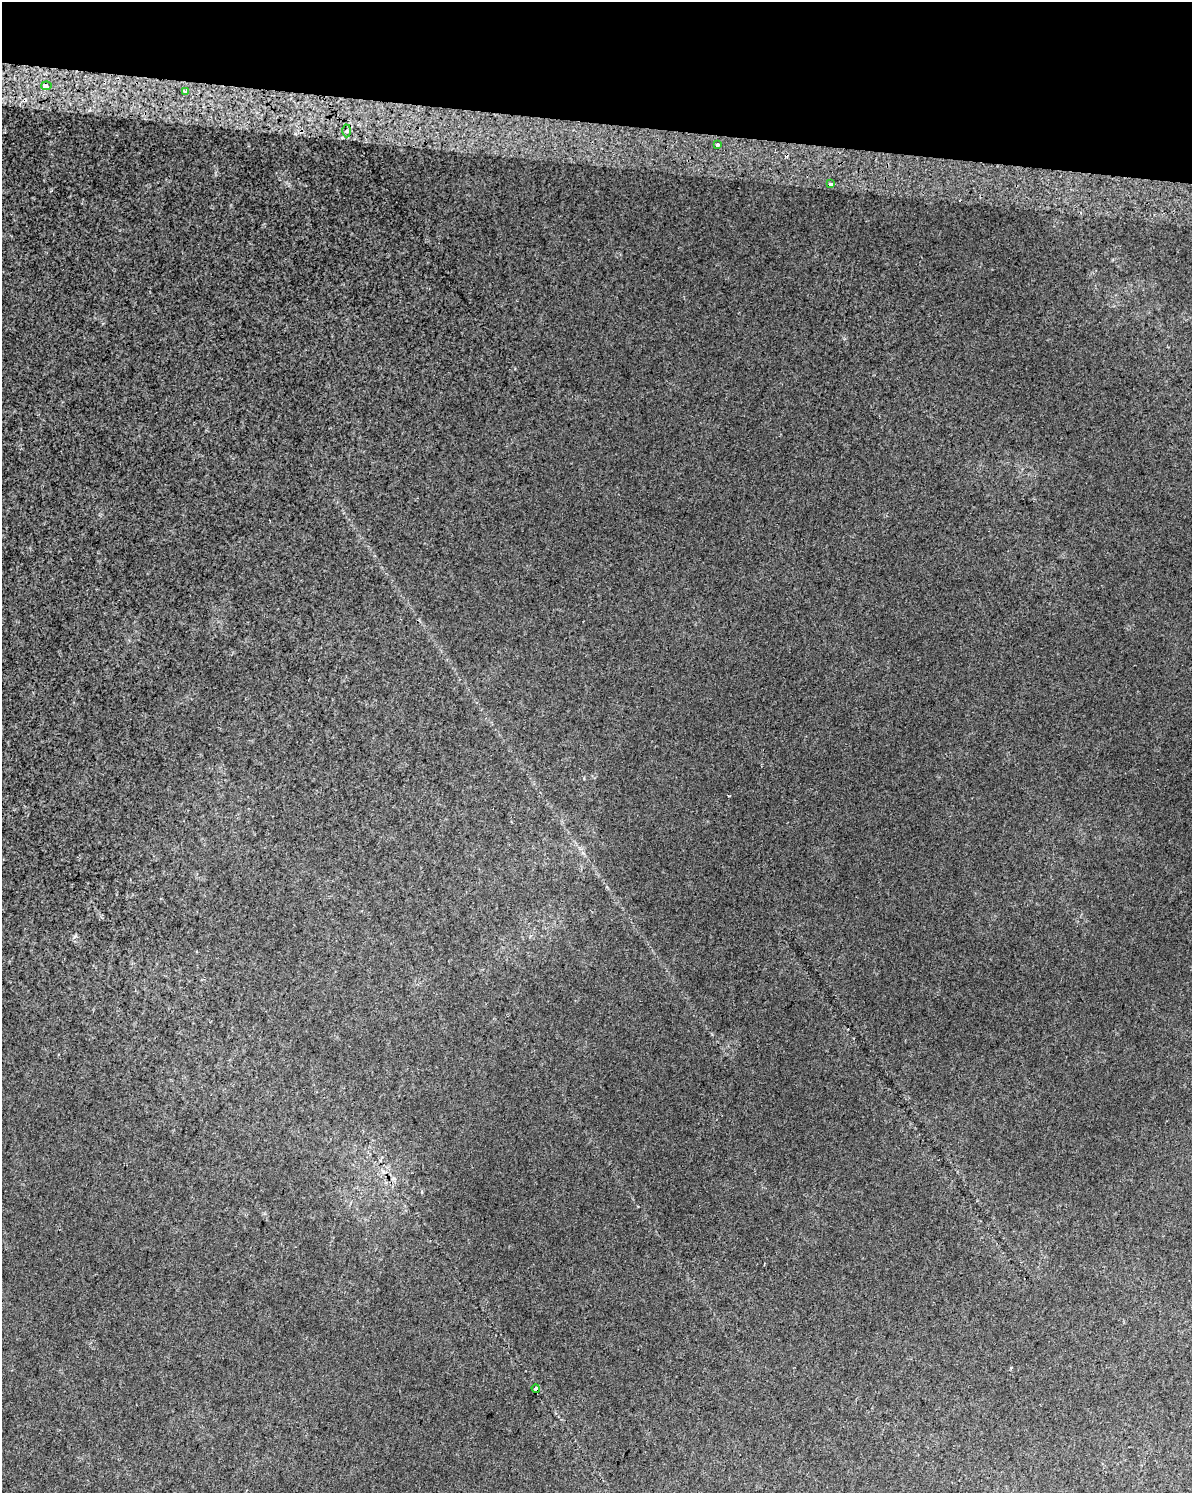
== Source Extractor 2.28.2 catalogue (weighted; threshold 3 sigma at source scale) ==
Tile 2 of 4 x 3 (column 2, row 1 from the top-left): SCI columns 1205-2394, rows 3312-4802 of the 4806 x 5072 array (HDU 1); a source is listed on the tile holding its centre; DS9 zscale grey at full resolution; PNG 1194 x 1495 px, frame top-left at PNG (2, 2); each listed source drawn as its Kron ellipse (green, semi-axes under 4 px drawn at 4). Shown black and unused: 8% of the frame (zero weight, under 2 of 3 exposures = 3% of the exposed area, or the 3 px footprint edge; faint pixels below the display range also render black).
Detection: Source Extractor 2.28.2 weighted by HDU 2 'WHT'; one run over the whole footprint, this tile lists its part. Background 0.0148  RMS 0.0076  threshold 0.0341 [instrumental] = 3 sigma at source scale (4.5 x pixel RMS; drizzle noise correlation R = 1.50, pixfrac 1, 0.0396/0.0396 arcsec/px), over >= 5 px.
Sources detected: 8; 2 cosmic-ray / hot-pixel residue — neither listed nor drawn; the other 6 listed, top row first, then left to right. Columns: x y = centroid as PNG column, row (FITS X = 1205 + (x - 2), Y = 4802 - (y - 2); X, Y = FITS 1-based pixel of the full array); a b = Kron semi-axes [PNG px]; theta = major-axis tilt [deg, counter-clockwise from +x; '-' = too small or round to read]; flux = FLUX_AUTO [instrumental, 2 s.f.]
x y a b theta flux
46 86 5 4 - 2.9
185 91 3 3 - 2.9
347 131 6 4 89 1.7
717 145 4 3 - 4.1
831 184 4 3 - 6.9
536 1388 4 3 - 1.3